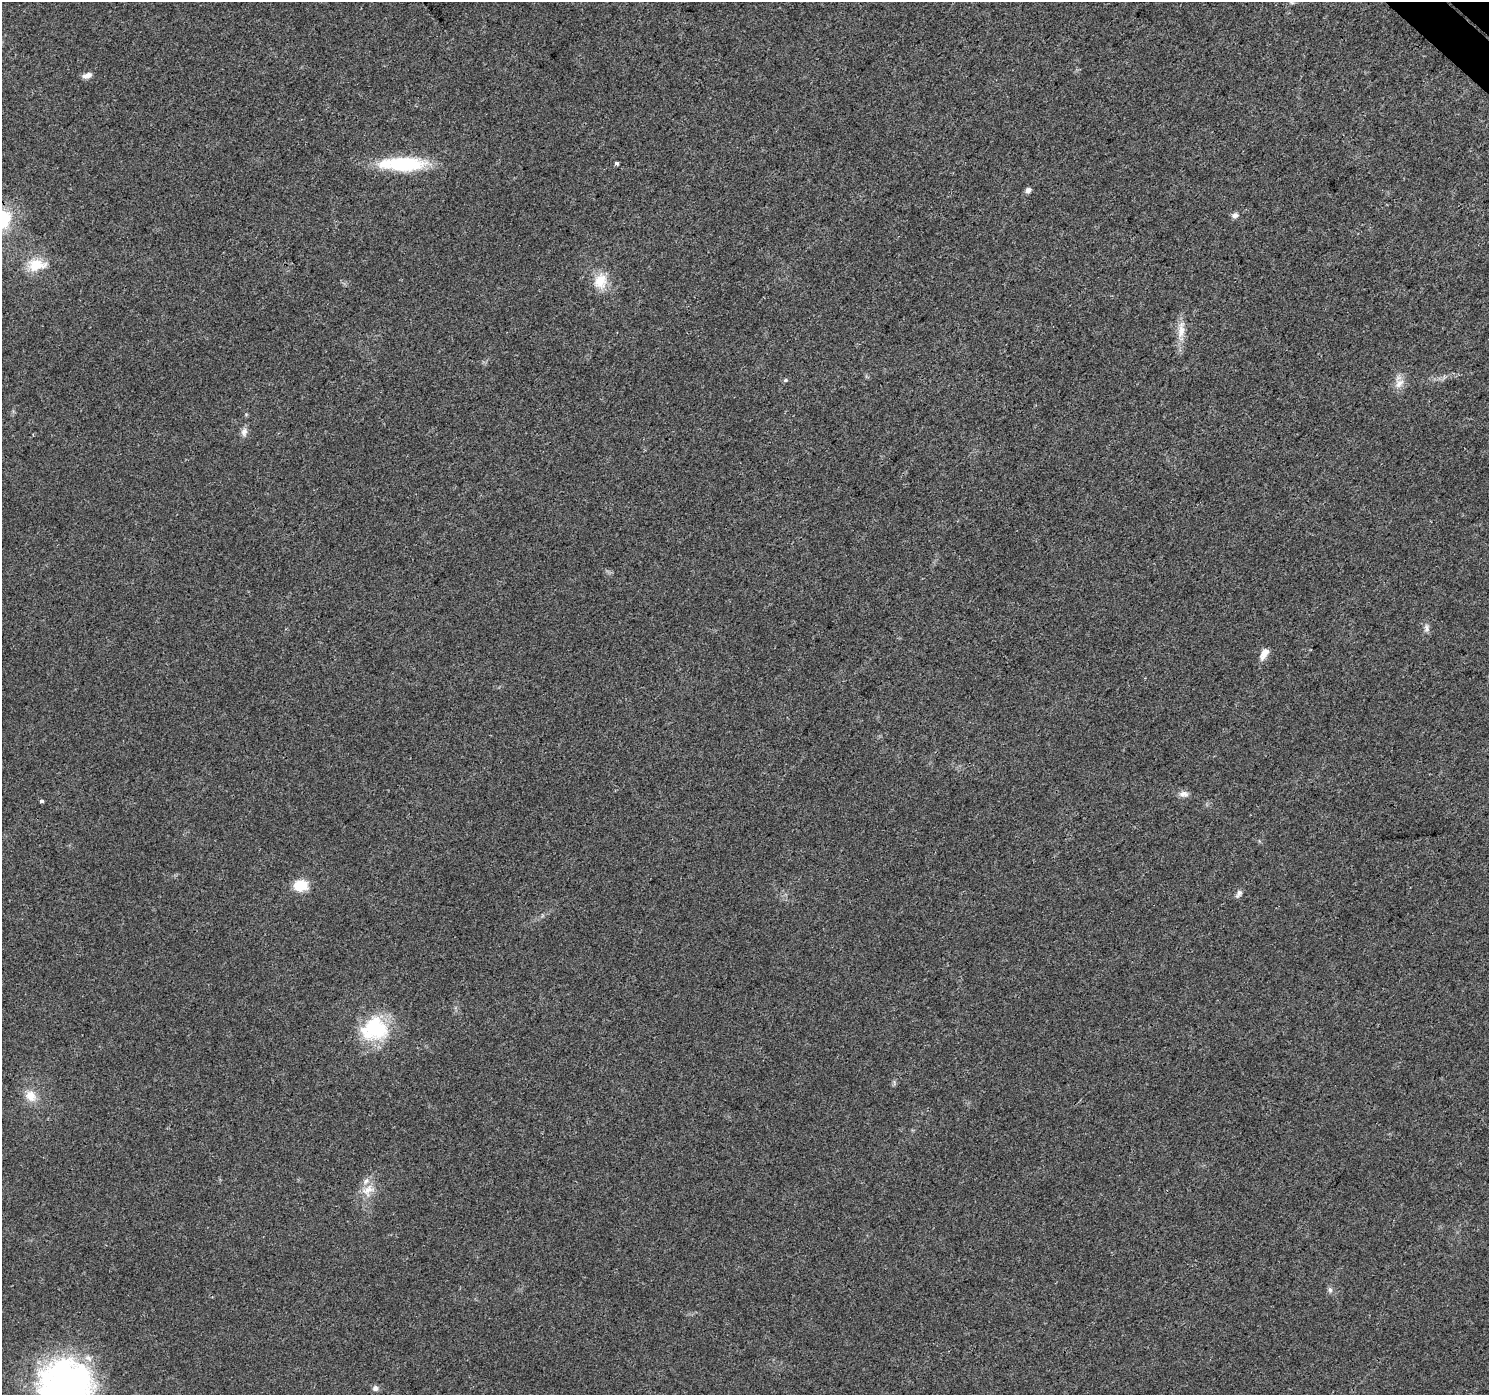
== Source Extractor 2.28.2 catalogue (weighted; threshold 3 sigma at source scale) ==
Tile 10 of 4 x 4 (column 2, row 3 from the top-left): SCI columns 1567-3053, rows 1690-3082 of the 6101 x 6099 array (HDU 1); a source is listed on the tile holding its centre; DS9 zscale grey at full resolution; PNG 1491 x 1397 px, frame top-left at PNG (2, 2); no overlay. Shown black and unused: <1% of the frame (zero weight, under 3 of 4 exposures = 7% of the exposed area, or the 3 px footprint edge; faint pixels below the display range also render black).
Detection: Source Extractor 2.28.2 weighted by HDU 2 'WHT'; one run over the whole footprint, this tile lists its part. Background 0.0206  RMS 0.0036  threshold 0.0164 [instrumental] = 3 sigma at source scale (4.5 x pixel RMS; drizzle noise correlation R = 1.50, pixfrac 1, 0.0396/0.0396 arcsec/px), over >= 5 px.
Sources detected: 27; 2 inside a brighter listed object's ellipse — not listed separately; the other 25 listed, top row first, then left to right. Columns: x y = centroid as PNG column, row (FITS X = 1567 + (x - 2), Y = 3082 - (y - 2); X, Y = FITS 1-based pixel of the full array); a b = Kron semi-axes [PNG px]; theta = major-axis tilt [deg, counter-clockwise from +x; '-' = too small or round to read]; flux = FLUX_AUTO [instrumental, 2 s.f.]
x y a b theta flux
1292 2 6 6 - 0.87
87 75 12 6 16 1.9
616 163 3 3 - 1.8
403 164 47 16 0 24
1028 191 6 5 - 1.7
1235 215 8 6 20 1.3
2 220 19 15 51 20
36 265 26 16 3 8.3
600 281 21 16 71 7.2
1181 331 20 10 81 4.5
785 380 6 4 21 0.56
1399 384 16 8 44 2.9
244 432 11 8 68 1.8
1427 628 10 6 86 1.3
1264 654 16 8 62 3
1184 794 12 8 0 1.9
42 801 3 3 - 1.5
300 885 14 11 9 8.6
1239 893 11 6 59 1.2
375 1028 30 26 10 27
31 1096 15 13 -47 4.8
368 1190 20 14 43 5.4
1330 1290 6 6 - 0.89
66 1384 55 51 -9 110
375 1388 8 7 - 1.2
Isophote crosses this tile's border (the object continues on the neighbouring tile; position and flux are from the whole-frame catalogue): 3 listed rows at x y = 1292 2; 2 220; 66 1384